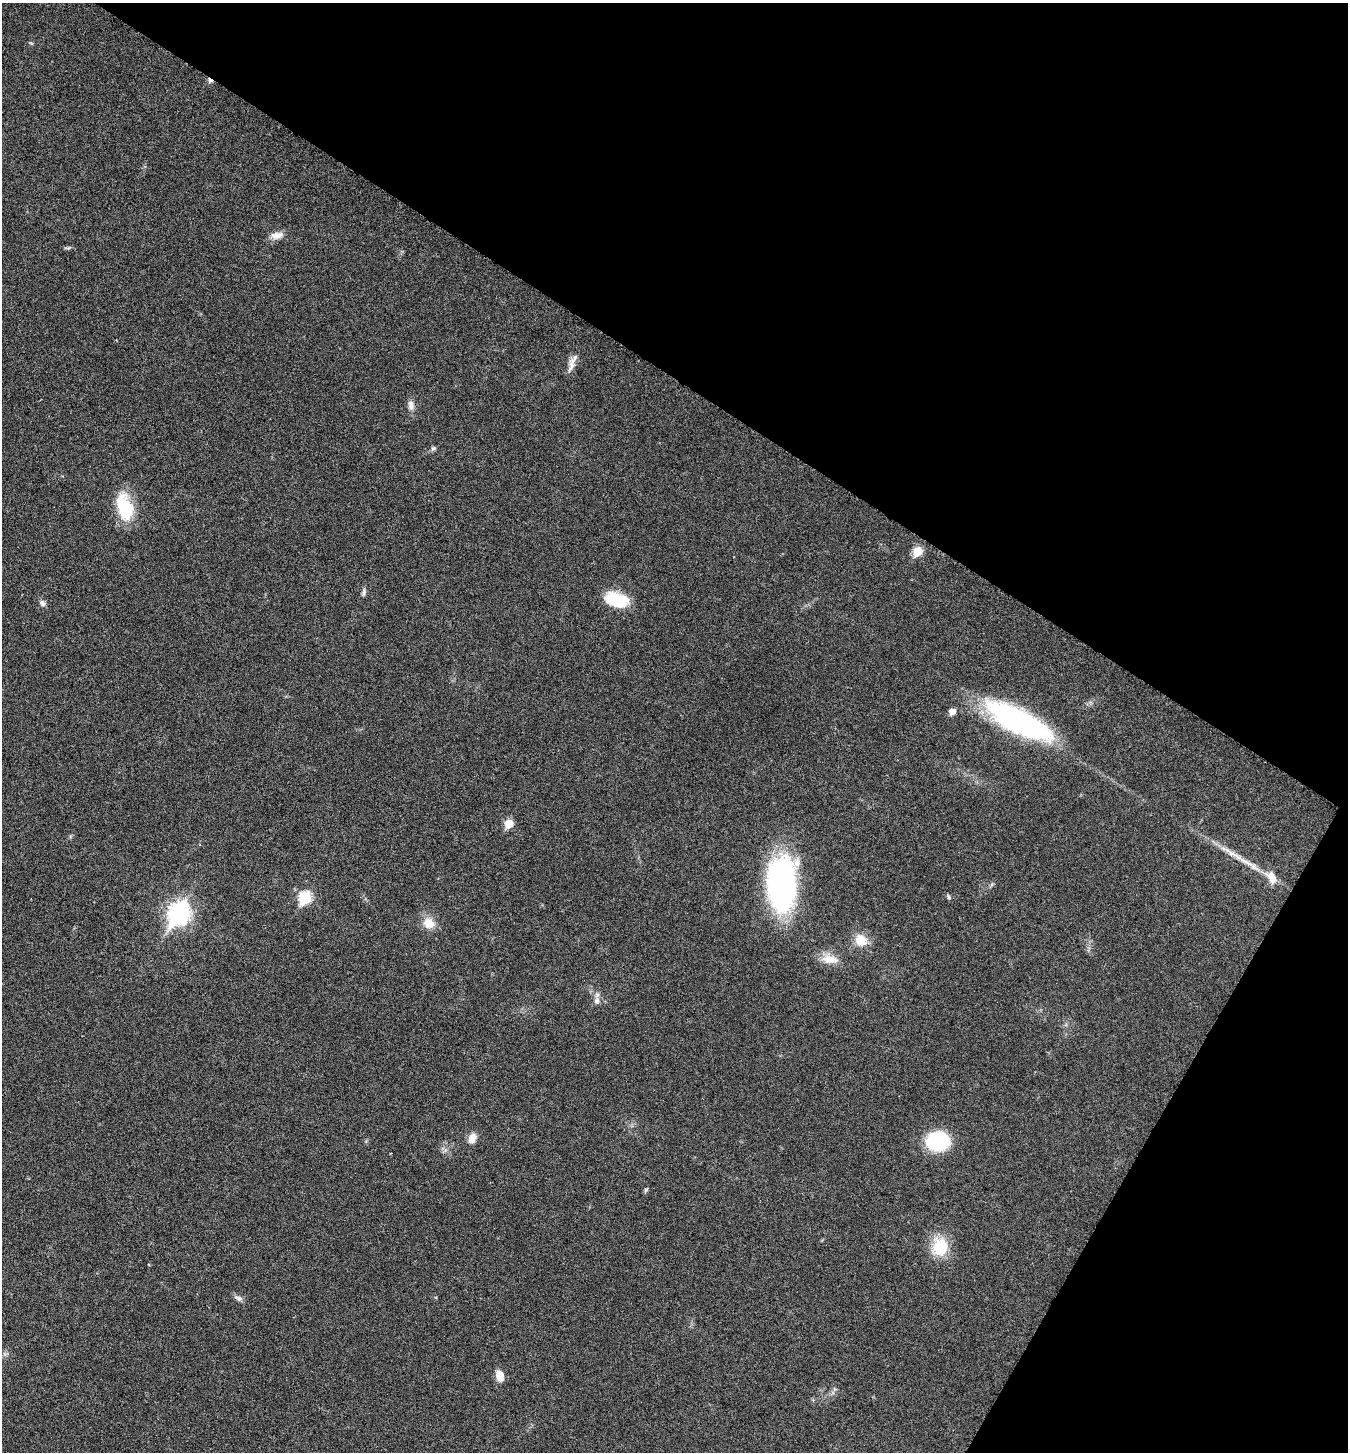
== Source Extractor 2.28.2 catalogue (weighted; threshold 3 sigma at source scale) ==
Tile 8 of 4 x 4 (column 4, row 2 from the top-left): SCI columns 4330-5675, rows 2908-4357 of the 5824 x 5817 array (HDU 1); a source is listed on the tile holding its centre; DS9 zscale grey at full resolution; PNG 1350 x 1454 px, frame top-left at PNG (2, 3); no overlay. Shown black and unused: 32% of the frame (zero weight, under 3 of 6 exposures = <1% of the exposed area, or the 3 px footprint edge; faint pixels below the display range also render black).
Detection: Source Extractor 2.28.2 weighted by HDU 2 'WHT'; one run over the whole footprint, this tile lists its part. Background 0.0356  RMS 0.0039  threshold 0.0158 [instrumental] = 3 sigma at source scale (4.09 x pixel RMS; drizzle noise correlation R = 1.36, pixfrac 0.8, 0.05/0.05 arcsec/px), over >= 5 px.
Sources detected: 29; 1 cosmic-ray / hot-pixel residue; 1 long thin detection or spike segment (spike, bleed or trail) — not listed; the other 27 listed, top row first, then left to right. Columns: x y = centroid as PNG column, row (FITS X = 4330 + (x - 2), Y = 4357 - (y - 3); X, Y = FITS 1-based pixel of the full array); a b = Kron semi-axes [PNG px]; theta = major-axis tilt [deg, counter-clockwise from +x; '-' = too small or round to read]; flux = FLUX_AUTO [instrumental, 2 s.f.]
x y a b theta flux
277 235 17 9 8 3
572 365 23 7 76 2.8
411 405 13 8 -76 2
433 448 7 6 - 0.77
125 507 31 17 -72 17
918 551 6 5 - 13
364 592 12 4 79 0.96
617 600 26 14 -13 14
42 603 8 7 - 1.3
952 712 6 5 - 3.3
1019 722 70 21 -27 78
509 824 6 5 - 9.5
1271 877 20 12 -53 4.4
781 884 43 22 89 110
949 897 6 4 -62 0.6
305 898 7 6 - 28
179 913 10 8 57 190
429 923 15 13 -27 5
861 940 16 14 -49 5.9
830 959 24 11 -6 4.9
597 1001 9 7 79 1.6
472 1138 12 9 61 3.2
938 1141 23 18 4 22
646 1190 7 5 59 0.53
940 1247 22 18 86 12
238 1298 11 6 -25 1.3
500 1376 12 8 -71 3.5